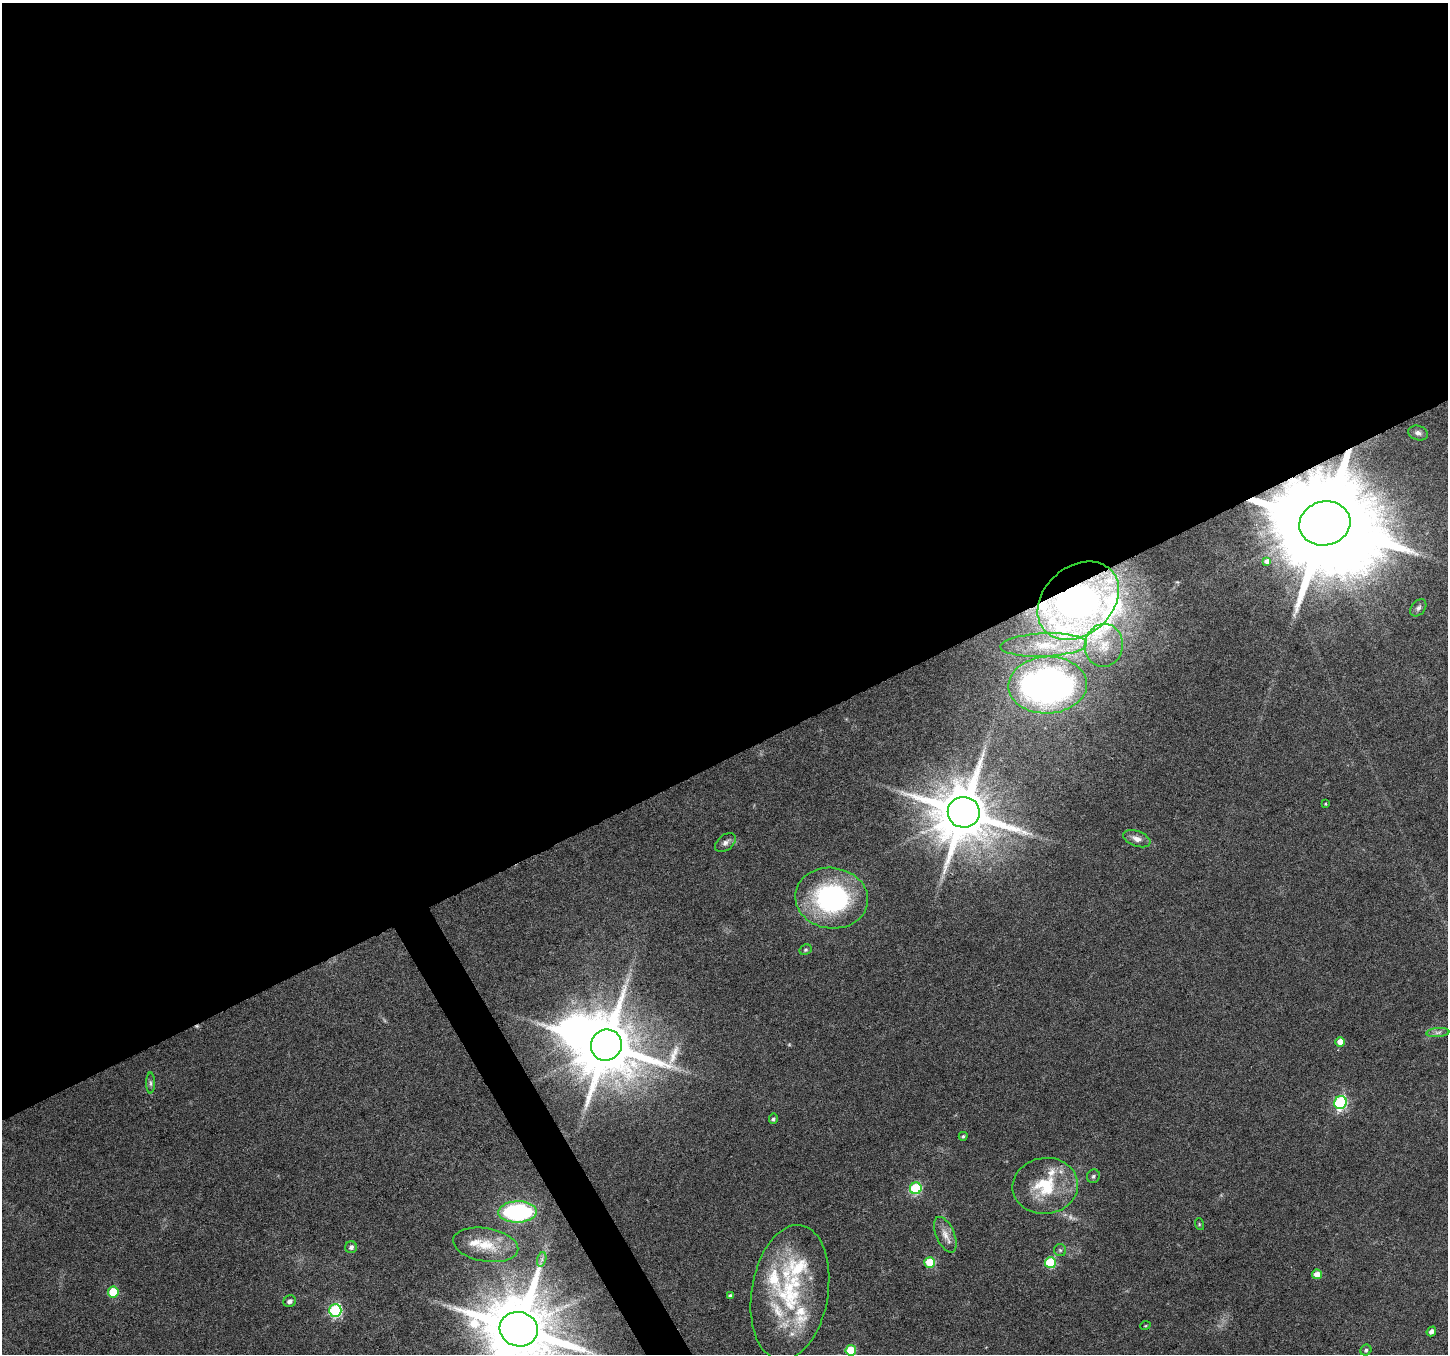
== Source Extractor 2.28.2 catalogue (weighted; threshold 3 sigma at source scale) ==
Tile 2 of 4 x 4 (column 2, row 1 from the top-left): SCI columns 1447-2892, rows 4160-5511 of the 5788 x 5675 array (HDU 1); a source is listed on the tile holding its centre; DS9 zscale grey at full resolution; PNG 1450 x 1356 px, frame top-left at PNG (2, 3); each listed source drawn as its Kron ellipse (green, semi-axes under 4 px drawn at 4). Shown black and unused: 57% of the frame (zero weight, under 4 of 8 exposures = <1% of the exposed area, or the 3 px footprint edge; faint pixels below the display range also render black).
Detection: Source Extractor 2.28.2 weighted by HDU 2 'WHT'; one run over the whole footprint, this tile lists its part. Background 0.0485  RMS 0.0031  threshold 0.0125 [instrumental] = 3 sigma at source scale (4.09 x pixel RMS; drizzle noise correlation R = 1.36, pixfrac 0.8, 0.0396/0.0396 arcsec/px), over >= 5 px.
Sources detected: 59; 3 too faint to see at this stretch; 1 inside a brighter object's white glare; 1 cosmic-ray / hot-pixel residue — neither listed nor drawn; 10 inside a brighter listed object's ellipse — not listed separately; the other 44 listed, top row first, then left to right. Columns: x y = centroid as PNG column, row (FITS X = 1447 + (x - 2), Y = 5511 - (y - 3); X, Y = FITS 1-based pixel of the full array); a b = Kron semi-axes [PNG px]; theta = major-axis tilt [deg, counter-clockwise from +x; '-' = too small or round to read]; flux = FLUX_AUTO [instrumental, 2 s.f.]
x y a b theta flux
1418 433 10 7 -20 1.4
1325 523 26 22 13 9100
1267 561 4 4 - 1.2
1078 601 45 34 41 150
1418 608 10 6 50 1
1044 645 43 11 2 8.5
1104 645 21 19 83 6.3
1048 685 39 28 2 110
1325 804 3 3 - 0.24
964 812 16 15 - 2300
1137 839 14 7 -21 2
726 843 12 7 40 1.3
832 898 36 30 -8 47
805 950 6 5 - 0.43
1438 1032 11 4 5 0.89
1340 1042 5 4 - 2.8
606 1045 16 15 - 2600
151 1083 10 4 -90 0.68
1340 1103 6 6 - 45
773 1119 5 4 - 0.56
963 1136 4 4 - 0.51
1093 1176 7 6 - 0.62
1045 1186 33 28 8 15
916 1188 6 6 - 24
518 1212 19 10 2 38
1199 1224 6 3 -73 0.31
945 1235 19 9 -67 2.8
486 1245 33 16 -10 8.2
351 1247 6 6 - 0.99
1060 1250 6 6 - 0.57
542 1259 7 4 72 0.76
930 1263 5 5 - 13
1050 1263 5 5 - 18
1317 1274 5 4 - 2.6
113 1292 5 5 - 11
790 1292 68 38 80 36
730 1296 4 3 - 0.52
290 1301 6 5 - 0.9
335 1310 6 6 - 42
1145 1326 5 3 - 0.26
519 1329 19 17 -15 3500
1431 1331 5 4 - 1.3
851 1350 5 5 - 8.5
1366 1350 6 5 - 0.63
Overlapping masked pixels (flux is a lower limit): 3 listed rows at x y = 1325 523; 1078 601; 519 1329
Isophote crosses this tile's border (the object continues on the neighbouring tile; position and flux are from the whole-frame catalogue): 1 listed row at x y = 519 1329